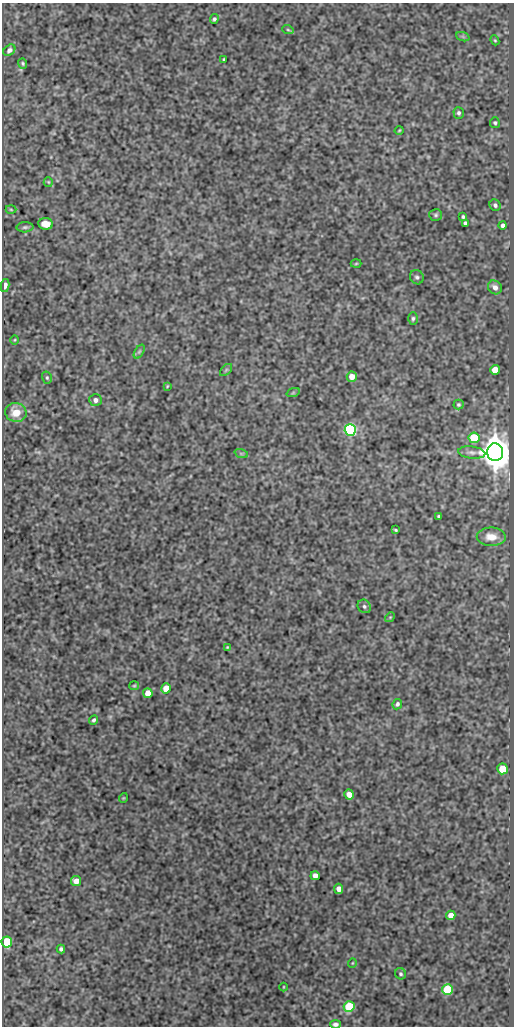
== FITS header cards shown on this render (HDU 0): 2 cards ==
NAXIS1  =                  512
NAXIS2  =                 1024

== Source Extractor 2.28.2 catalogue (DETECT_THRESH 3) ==
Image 512 x 1024 px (HDU 0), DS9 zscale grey, 1 PNG px = 1 image px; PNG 516 x 1028 px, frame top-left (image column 1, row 1024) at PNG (2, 3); each listed source drawn as its Kron ellipse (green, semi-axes under 4 px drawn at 4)
Background 341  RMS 0.84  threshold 2.51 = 3 sigma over >= 5 px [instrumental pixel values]
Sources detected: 66; all 66 listed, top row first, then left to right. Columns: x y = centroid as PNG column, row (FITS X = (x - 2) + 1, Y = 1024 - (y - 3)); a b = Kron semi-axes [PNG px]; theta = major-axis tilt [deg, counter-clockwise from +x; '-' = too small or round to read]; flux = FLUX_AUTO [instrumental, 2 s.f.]
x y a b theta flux
214 19 5 4 - 110
288 30 6 3 -19 61
463 37 7 4 -19 98
495 40 5 4 - 63
9 50 7 5 41 180
224 59 3 2 - 60
23 63 5 4 - 87
459 113 6 5 - 130
495 123 5 5 - 99
399 130 4 3 - 58
48 182 5 4 - 63
495 205 6 5 - 150
11 210 5 3 - 57
436 215 6 5 - 110
463 217 3 3 - 86
465 223 4 4 - 130
46 224 7 5 -5 620
503 225 4 4 - 190
25 227 8 5 1 130
356 264 5 3 - 51
417 277 7 6 - 140
5 285 6 4 78 220
495 287 7 6 - 330
413 318 6 5 - 110
15 340 4 3 - 49
139 352 7 4 58 110
226 370 7 4 45 93
495 370 5 5 - 1100
352 377 5 5 - 480
47 378 6 5 - 97
167 386 4 4 - 48
293 393 7 4 19 77
95 400 6 6 - 210
458 405 5 5 - 87
16 412 11 9 -14 870
350 430 6 5 - 12000
474 438 5 5 - 2400
472 452 13 6 -7 230
495 452 9 8 - 110000
241 453 7 4 -19 87
439 516 4 3 - 110
396 530 4 2 - 65
491 537 14 9 -2 630
364 606 7 6 - 150
390 617 5 4 - 60
227 647 3 2 - 48
134 686 5 4 - 66
166 688 5 5 - 930
148 693 5 4 - 680
397 704 5 4 - 120
94 720 5 4 - 110
502 769 5 5 - 1300
349 794 5 4 - 420
123 798 5 3 - 43
315 876 4 4 - 290
76 881 5 5 - 480
339 889 5 4 - 330
451 915 5 4 - 480
7 942 5 5 - 3600
61 949 4 4 - 120
352 963 5 3 - 44
401 974 6 5 - 100
284 987 4 3 - 41
448 990 5 5 - 4500
349 1007 5 5 - 4000
335 1024 5 4 - 150
At the frame edge (FLAGS 8, measured only in part): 1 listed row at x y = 335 1024